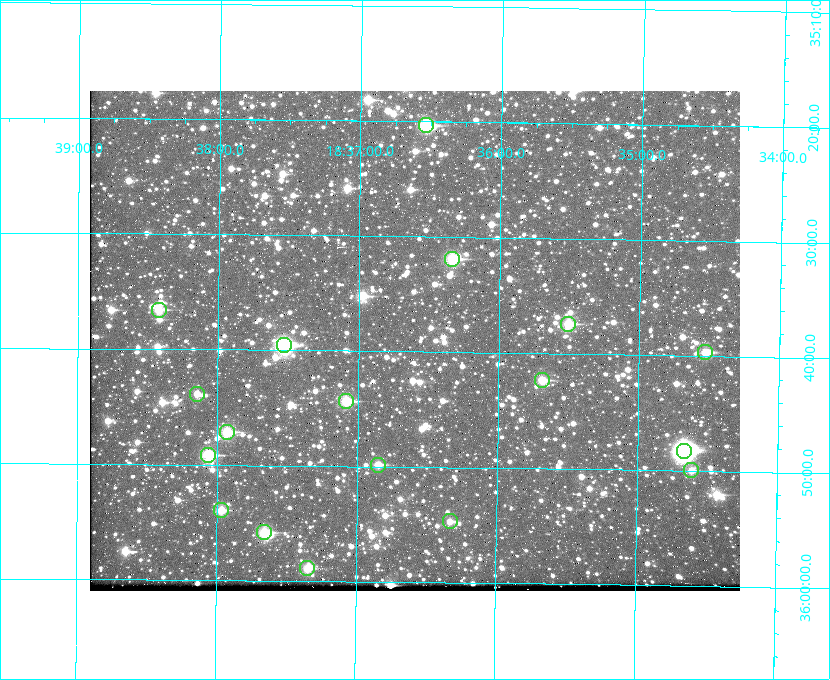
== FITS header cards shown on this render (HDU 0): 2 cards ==
NAXIS1  =                  650 / Width of table row in bytes
NAXIS2  =                  500 / Number of rows in table

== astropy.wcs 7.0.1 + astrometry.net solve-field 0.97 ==
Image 650 x 500 px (HDU 0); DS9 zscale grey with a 90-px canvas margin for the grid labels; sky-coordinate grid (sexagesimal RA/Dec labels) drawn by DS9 from the SOLVED WCS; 18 Tycho-2 reference stars matched to detected sources circled (green)
Header WCS: none
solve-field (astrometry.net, Tycho-2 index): SOLVED blind (the file carries no WCS)
Solved WCS: RA---TAN-SIP/DEC--TAN-SIP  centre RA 18:36:36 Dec +35:39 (279.15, +35.65 deg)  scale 5.21 arcsec/px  FOV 56.5' x 43.4'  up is +179 deg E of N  parity flipped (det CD > 0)
(file carries no celestial WCS; the grid is the blind solution)
Tycho-2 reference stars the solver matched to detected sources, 18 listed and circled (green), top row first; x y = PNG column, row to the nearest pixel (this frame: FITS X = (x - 90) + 1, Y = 500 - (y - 91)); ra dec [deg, ICRS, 3 dp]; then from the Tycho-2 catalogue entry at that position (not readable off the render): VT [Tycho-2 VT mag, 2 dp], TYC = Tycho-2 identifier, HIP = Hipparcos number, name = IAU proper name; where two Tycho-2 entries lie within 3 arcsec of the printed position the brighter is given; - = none
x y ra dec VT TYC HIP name
426 125 279.134 +35.339 9.91 2645-980-1 - -
452 259 279.085 +35.532 9.84 2645-710-1 - -
159 310 279.606 +35.610 10.50 2645-565-1 - -
568 324 278.877 +35.623 10.37 2632-1282-1 - -
284 345 279.382 +35.660 8.88 2649-136-1 91311 -
705 352 278.632 +35.662 10.68 2636-195-1 - -
542 380 278.922 +35.705 10.37 2636-96-1 - -
197 394 279.537 +35.731 11.00 2649-31-1 - -
346 401 279.271 +35.739 10.27 2649-22-1 - -
227 432 279.483 +35.786 9.96 2649-1276-1 - -
684 451 278.667 +35.805 7.78 2636-68-1 91080 -
208 455 279.516 +35.819 10.07 2649-1464-1 - -
378 465 279.212 +35.831 10.99 2649-1529-1 - -
691 470 278.654 +35.833 11.29 2636-133-1 - -
221 510 279.492 +35.899 10.86 2649-1492-1 - -
450 521 279.083 +35.912 11.42 2649-1448-1 - -
264 532 279.414 +35.931 10.32 2649-1381-1 - -
307 568 279.337 +35.982 10.50 2649-1232-1 - -